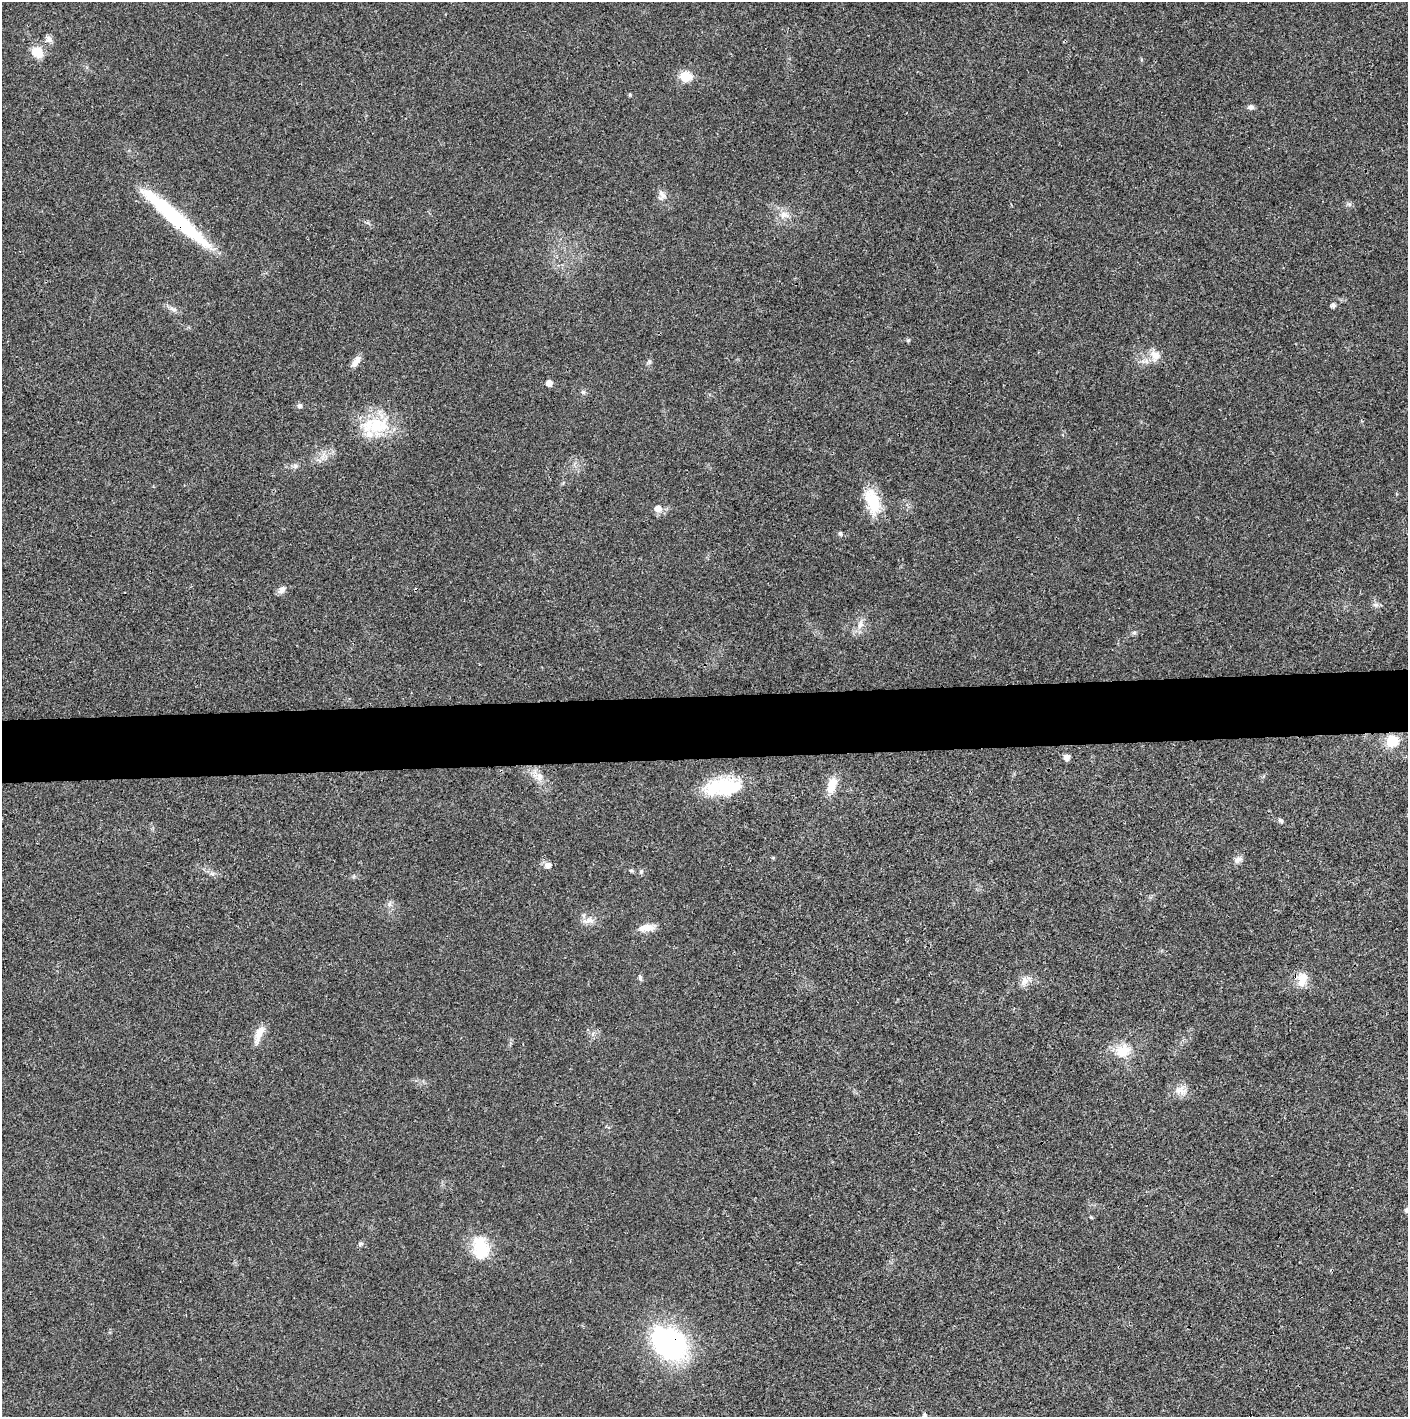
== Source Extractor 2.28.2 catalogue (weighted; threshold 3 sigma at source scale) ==
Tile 5 of 3 x 3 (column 2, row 2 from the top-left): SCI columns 1410-2815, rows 1415-2829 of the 4221 x 4243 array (HDU 1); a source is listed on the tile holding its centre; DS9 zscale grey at full resolution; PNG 1410 x 1419 px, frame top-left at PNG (2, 2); no overlay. Shown black and unused: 4% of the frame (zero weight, under 3 of 4 exposures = <1% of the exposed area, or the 3 px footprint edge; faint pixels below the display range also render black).
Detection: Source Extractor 2.28.2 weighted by HDU 2 'WHT'; one run over the whole footprint, this tile lists its part. Background 0.0193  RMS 0.005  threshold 0.0225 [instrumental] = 3 sigma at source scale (4.5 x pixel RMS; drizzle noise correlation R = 1.50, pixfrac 1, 0.05/0.05 arcsec/px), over >= 5 px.
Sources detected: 52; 1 inside a brighter listed object's ellipse — not listed separately; the other 51 listed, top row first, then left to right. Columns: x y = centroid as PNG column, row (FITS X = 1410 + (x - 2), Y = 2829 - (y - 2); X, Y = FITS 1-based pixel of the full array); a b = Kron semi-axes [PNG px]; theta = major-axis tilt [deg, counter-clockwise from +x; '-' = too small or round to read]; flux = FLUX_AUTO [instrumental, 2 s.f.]
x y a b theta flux
49 39 10 7 -51 2.2
37 52 16 14 -46 6.8
685 76 6 6 - 26
630 94 5 4 - 0.61
1251 107 7 6 - 1.7
662 195 15 10 -85 3.1
784 215 13 8 -14 3.7
176 218 91 13 -41 57
1333 305 7 5 -79 1.1
173 309 13 5 -27 2.1
908 340 6 4 66 0.72
1155 356 15 12 -69 5.3
356 361 15 7 53 3.6
549 383 5 5 - 4.3
583 392 6 6 - 1
299 405 5 5 - 1.5
375 425 42 21 4 25
295 466 7 6 - 1.3
872 501 32 16 -72 17
658 509 7 7 - 4.5
840 533 7 5 -75 0.9
282 589 10 7 48 2.6
1376 605 7 5 -1 1.2
860 625 14 8 74 3.8
1134 633 6 5 - 0.9
1392 741 12 11 - 11
1067 757 7 7 - 2.2
539 777 11 9 87 3.6
832 786 23 11 72 8
724 787 45 20 5 31
1280 820 7 5 -42 0.99
773 858 5 4 - 0.54
1238 859 11 8 33 2.2
548 865 8 7 - 2.6
631 870 6 4 0 0.71
212 874 7 4 -2 1.1
389 904 7 4 89 1.2
589 920 13 9 34 3.4
649 928 15 10 3 4.6
640 978 8 5 -75 1
1302 979 19 12 78 7.3
1025 981 14 10 67 3.5
259 1034 26 8 69 5.8
1123 1051 20 16 29 11
1180 1090 20 10 -7 4.8
1406 1210 5 4 - 1.1
1091 1217 4 4 - 0.57
360 1244 7 5 17 0.96
480 1248 31 22 89 18
669 1343 38 30 -43 88
925 1416 9 6 -79 1.3
Overlapping masked pixels (flux is a lower limit): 2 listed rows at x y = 176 218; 669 1343
Isophote crosses this tile's border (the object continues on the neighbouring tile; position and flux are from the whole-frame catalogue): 2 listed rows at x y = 1406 1210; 925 1416
Unlisted compact peaks at least as high as the median listed source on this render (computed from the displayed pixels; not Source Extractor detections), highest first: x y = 649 361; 1349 204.